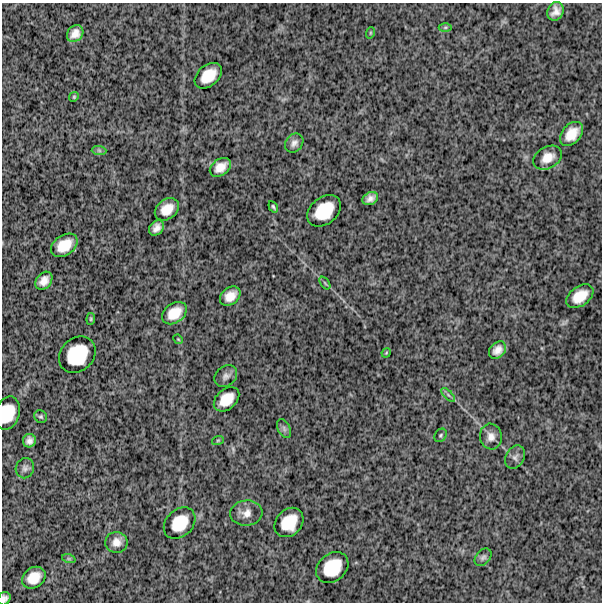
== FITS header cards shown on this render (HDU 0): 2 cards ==
NAXIS1  =                  600
NAXIS2  =                  600

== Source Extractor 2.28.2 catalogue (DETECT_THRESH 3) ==
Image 600 x 600 px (HDU 0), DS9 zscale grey, 1 PNG px = 1 image px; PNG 604 x 604 px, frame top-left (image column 1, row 600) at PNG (2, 3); each listed source drawn as its Kron ellipse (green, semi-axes under 4 px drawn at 4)
Background 1360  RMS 300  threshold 898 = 3 sigma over >= 5 px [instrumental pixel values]
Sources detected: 48; all 48 listed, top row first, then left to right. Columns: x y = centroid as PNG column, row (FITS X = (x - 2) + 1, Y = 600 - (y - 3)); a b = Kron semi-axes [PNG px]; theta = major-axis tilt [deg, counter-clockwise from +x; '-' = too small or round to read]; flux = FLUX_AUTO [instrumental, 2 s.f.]
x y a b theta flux
555 11 10 7 64 150000
445 27 6 4 1 28000
370 33 6 3 72 19000
75 34 9 7 47 150000
208 76 15 10 41 390000
74 97 5 4 - 25000
572 134 14 9 49 300000
294 143 10 8 48 96000
99 150 7 4 -1 42000
547 158 15 10 29 240000
220 167 11 8 35 210000
370 198 8 6 30 110000
273 207 6 3 -56 31000
167 209 13 9 37 270000
324 211 19 13 39 610000
157 228 8 6 47 120000
64 245 15 10 35 360000
44 281 10 7 51 150000
325 283 7 3 -53 26000
230 296 11 8 39 210000
580 296 15 9 35 350000
174 313 14 9 36 330000
91 319 6 4 83 25000
178 339 5 4 - 20000
498 350 10 7 46 140000
386 353 5 4 - 20000
77 355 20 16 45 780000
226 376 12 9 38 98000
448 395 9 3 -45 41000
226 399 14 10 41 340000
7 413 17 12 74 490000
41 417 7 6 - 38000
284 428 10 6 -64 56000
440 435 7 5 54 38000
491 437 13 11 -81 150000
218 440 6 4 19 22000
29 441 7 6 - 95000
515 457 12 9 61 100000
25 468 10 9 - 86000
246 513 16 12 6 180000
289 522 16 13 48 490000
180 523 18 13 44 480000
116 542 11 10 - 160000
483 557 10 7 47 61000
69 559 7 4 -18 34000
332 568 18 13 41 590000
34 578 12 10 36 290000
4 599 7 6 - 83000
At the frame edge (FLAGS 8, measured only in part): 2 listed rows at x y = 7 413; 4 599